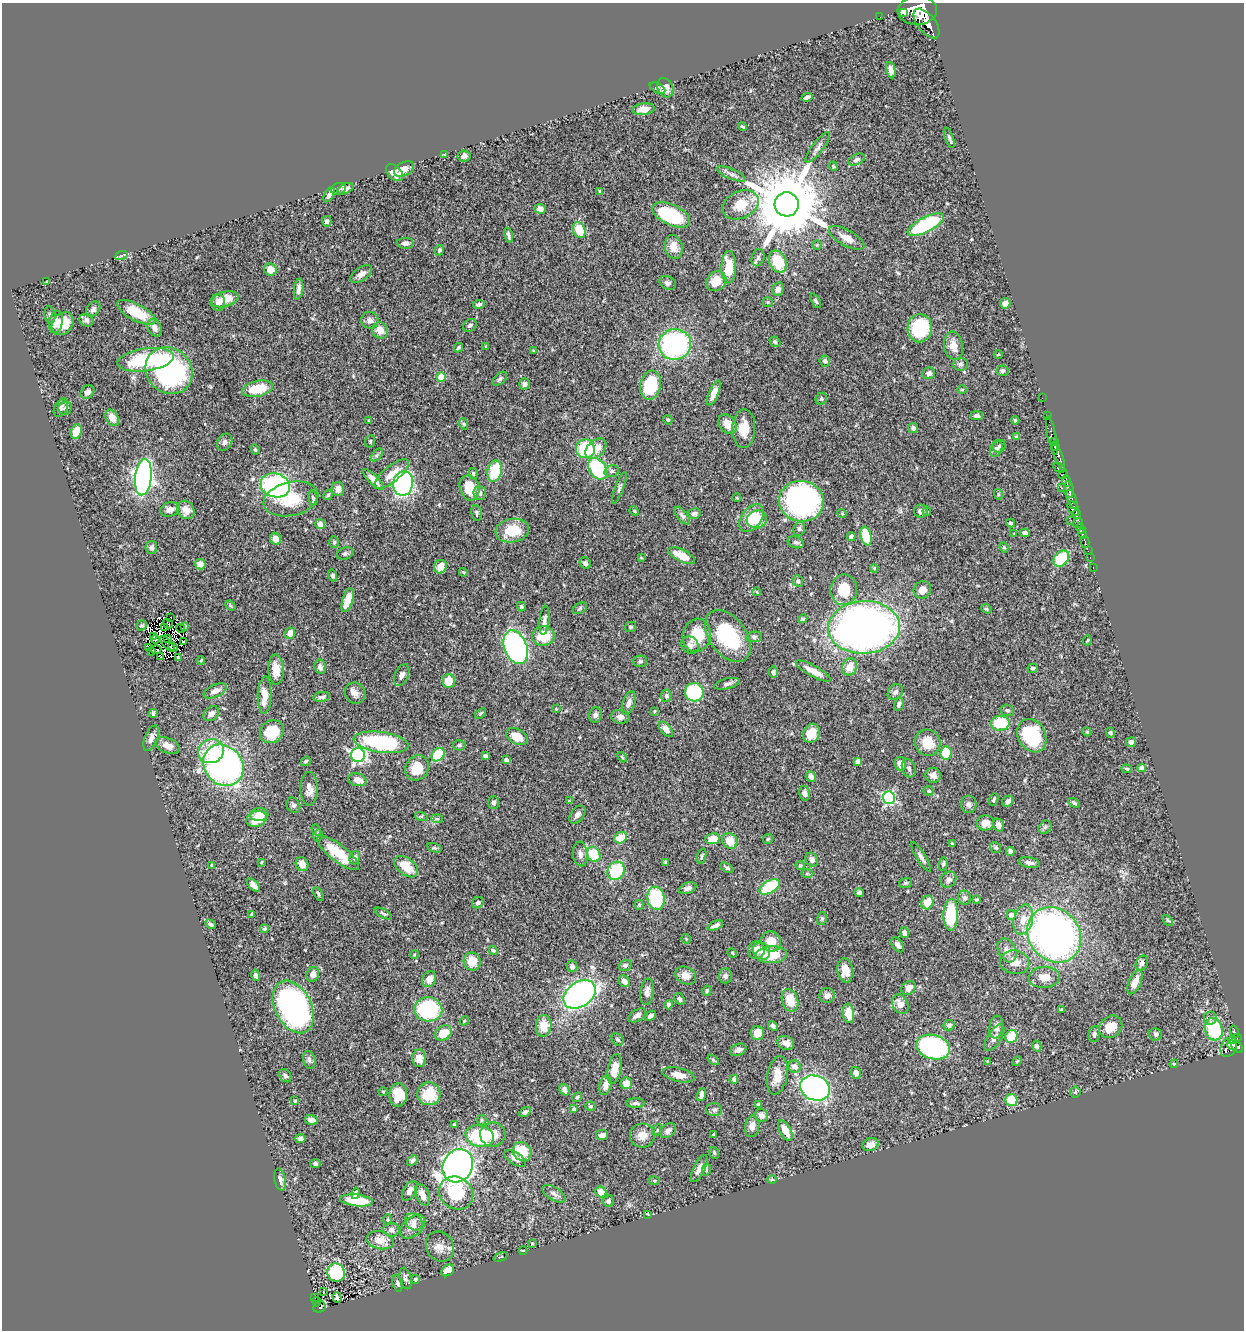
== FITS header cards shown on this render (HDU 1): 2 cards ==
NAXIS1  =                 1242
NAXIS2  =                 1328

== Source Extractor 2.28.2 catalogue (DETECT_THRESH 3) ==
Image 1242 x 1328 px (HDU 1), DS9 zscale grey, 1 PNG px = 1 image px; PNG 1246 x 1332 px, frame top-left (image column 1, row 1328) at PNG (2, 3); each listed source drawn as its Kron ellipse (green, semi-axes under 4 px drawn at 4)
Background 0.57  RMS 0.021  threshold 0.0632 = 3 sigma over >= 5 px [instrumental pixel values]
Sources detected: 512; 5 with non-positive FLUX_AUTO (blend fragments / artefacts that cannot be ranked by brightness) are neither listed nor drawn; of the other 507, the 500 brightest by FLUX_AUTO listed and drawn (7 fainter detections omitted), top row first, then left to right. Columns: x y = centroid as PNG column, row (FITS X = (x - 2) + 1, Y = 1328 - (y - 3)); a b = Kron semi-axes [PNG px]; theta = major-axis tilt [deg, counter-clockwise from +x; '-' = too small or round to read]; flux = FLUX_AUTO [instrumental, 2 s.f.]
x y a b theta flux
917 10 20 14 4 4300
903 13 3 2 - 170
880 17 2 2 - 5.7
927 23 17 9 -52 1900
891 70 8 4 -80 6.4
657 88 8 4 -29 3.2
665 88 10 7 -63 14
807 97 5 3 - 3.8
644 109 11 5 7 12
742 127 4 3 - 1.6
949 138 11 4 -70 3.5
818 147 18 5 52 5.9
445 154 3 2 - 0.87
464 156 6 5 - 4
857 159 9 5 24 3.7
833 166 5 3 - 1.4
404 169 10 6 25 9
394 173 10 6 -44 12
731 174 16 5 -23 5.9
339 189 7 5 20 3.9
346 189 8 5 25 6.3
599 191 3 3 - 1.3
329 195 8 4 61 5.8
787 204 12 12 - 17000
741 205 19 13 26 27
540 209 6 5 - 7.4
671 215 20 10 -25 100
327 221 5 4 - 3.3
926 225 20 7 27 130
579 230 8 6 -68 33
509 235 8 3 -74 3.6
847 238 20 8 -29 16
405 243 8 5 2 6.4
817 245 4 4 - 1.5
674 247 12 9 -78 14
439 250 5 4 - 2.8
121 256 6 4 19 1.9
758 258 9 6 72 4.2
778 262 11 8 -65 52
729 267 16 7 89 35
270 270 6 6 - 17
361 274 12 6 34 7.7
47 281 4 2 - 1.3
716 281 10 9 - 22
668 283 9 6 -25 4.6
299 289 10 4 82 7.1
778 289 7 5 75 6.8
225 299 14 7 15 22
816 301 8 4 -62 2.9
218 302 8 7 - 6.7
768 302 5 5 - 1.9
1005 303 5 5 - 8.9
479 304 6 4 7 3
93 309 8 6 52 4.4
136 312 21 8 -27 32
50 315 8 5 -81 3
86 320 7 6 - 5.6
370 320 9 8 - 6.9
56 322 11 6 79 13
63 324 12 10 48 29
470 325 7 6 - 4.4
155 328 9 6 -66 7.5
920 328 14 12 85 100
380 330 8 7 - 15
775 342 6 4 -42 2.8
675 344 16 15 - 220
486 346 4 4 - 1.2
953 346 14 9 -80 15
458 348 5 3 - 2.2
533 351 3 3 - 1.5
998 354 4 3 - 1.3
146 360 28 11 8 99
825 361 5 5 - 3.9
960 364 7 6 - 3.6
169 371 25 22 -45 260
1003 371 6 5 - 3.5
929 373 6 6 - 4.7
441 377 4 4 - 38
500 379 8 5 45 3.2
524 384 6 5 - 4.6
651 385 14 10 78 89
258 389 15 8 13 39
962 390 4 3 - 1.2
87 392 7 6 - 5.8
714 393 13 5 67 15
1042 398 2 2 - 6.7
821 399 6 5 - 2.4
61 408 10 6 60 4.8
65 408 7 6 - 3.5
1047 415 3 2 - 11
977 416 6 4 0 3.7
112 418 9 6 -62 12
369 420 4 3 - 1.2
668 420 5 4 - 1.9
1015 420 4 4 - 1.9
464 424 6 3 -71 1.5
727 424 11 8 -50 18
913 428 5 5 - 3.8
744 429 19 11 88 24
76 431 7 5 71 26
1052 435 20 3 -78 110
1016 437 4 4 - 1.4
370 441 6 4 71 2
1054 441 3 3 - 120
225 442 9 7 57 4.6
999 446 7 5 43 2.9
1055 446 5 4 - 470
996 448 9 5 71 4
255 449 5 4 - 2.3
585 449 9 9 - 74
596 449 12 8 43 23
377 455 7 4 54 2.9
1059 456 13 4 -71 460
1059 468 6 3 -29 130
598 469 12 8 -54 120
495 471 11 7 79 58
612 471 7 5 16 3.3
473 473 5 4 - 2.1
391 474 21 8 39 18
1063 475 5 3 - 130
143 477 18 8 84 620
373 480 14 5 -45 11
1066 481 6 3 -73 200
403 483 12 10 78 290
275 485 15 12 -16 240
469 488 13 9 -72 32
619 488 17 4 69 3.6
1061 488 2 2 - 41
338 489 7 6 - 9.4
1069 490 8 5 -85 210
480 493 7 6 - 5.5
998 494 5 3 - 1.8
328 495 5 4 - 2.1
313 498 7 4 -79 3.1
737 498 4 3 - 1
291 499 28 17 13 52
1072 499 10 3 -69 160
801 501 22 20 -11 350
1073 508 8 5 -56 570
170 509 10 7 14 7.3
186 510 10 8 -53 13
634 511 5 4 - 1.5
921 511 6 6 - 5.3
927 511 4 3 - 1.8
476 513 8 5 -80 2.7
694 513 6 5 - 4.1
842 513 4 4 - 1.7
1076 514 4 3 - 160
682 516 10 5 -51 4.1
752 518 15 10 53 33
757 519 10 9 - 26
1071 520 2 2 - 17
1010 523 4 3 - 2.7
1078 523 5 3 - 280
320 524 5 5 - 10
1081 528 5 3 - 220
799 529 7 5 73 3.2
512 530 17 12 8 39
1014 533 3 3 - 1
1025 533 5 4 - 6.5
1082 534 5 3 - 220
851 536 4 4 - 6.5
866 536 10 5 -74 51
275 539 6 5 - 11
334 542 6 5 - 2.2
796 542 8 5 -19 3.3
1085 542 6 3 -75 89
151 547 6 6 - 4.4
1004 547 5 3 - 2
1088 551 2 2 - 4.1
345 554 8 6 19 3.9
682 556 14 6 -26 25
641 558 3 2 - 1
1090 558 3 2 - 12
1061 559 9 6 48 66
585 563 6 5 - 3.5
200 564 5 5 - 8.1
440 567 7 6 - 15
874 568 4 4 - 1.3
1093 568 3 2 - 8.5
463 572 4 3 - 1.3
333 575 6 4 -71 3.3
798 581 6 5 - 2.8
844 590 15 13 82 40
922 590 9 8 - 13
757 592 4 2 - 1
348 600 12 5 73 25
230 606 6 3 -42 1.9
521 607 4 4 - 2
580 608 8 5 31 2.5
986 609 5 4 - 2.3
170 617 2 2 - 1.7
803 619 5 4 - 2.8
544 620 14 5 84 6.1
168 623 5 2 - 1.6
142 625 5 5 - 1.8
184 626 4 3 - 2.5
164 627 2 2 - 1.1
631 627 5 5 - 2.2
864 627 36 26 3 890
181 629 4 2 - 1.4
290 633 6 5 - 14
697 635 17 14 76 38
153 636 3 2 - 1.3
543 636 11 9 10 39
728 636 29 18 -54 90
754 637 8 5 11 3.1
155 639 4 3 - 3.3
167 639 3 2 - 1.1
1088 640 5 3 - 1.2
184 642 4 2 - 2.5
168 644 9 2 -48 2.8
690 645 9 8 - 5.9
173 647 5 2 - 0.98
516 647 18 11 -68 300
149 648 2 2 - 1.4
156 650 5 2 - 1.7
151 651 3 3 - 2.9
160 657 3 2 - 1.7
178 657 3 2 - 1.4
201 660 4 4 - 1.5
640 661 7 5 1 2.7
320 667 7 5 -80 5.5
850 667 9 7 64 18
1032 668 5 4 - 2.5
276 670 15 7 -87 16
813 671 19 5 -28 16
773 672 5 4 - 3.2
402 675 11 6 65 6
449 681 7 6 - 23
727 684 13 5 14 4.8
215 691 12 6 24 9
694 692 9 9 - 120
895 692 8 6 46 5.3
355 693 11 10 - 9.1
265 695 19 7 88 20
666 696 6 5 - 3.1
322 697 8 5 9 3.7
629 703 12 6 70 7.2
899 704 6 4 75 4.1
556 709 3 3 - 0.99
1007 710 6 5 - 3.4
654 711 3 3 - 1.2
153 713 4 3 - 2.9
481 713 6 4 37 2
211 714 9 6 41 5.9
595 715 8 6 76 4.2
620 717 9 6 -9 7.2
1000 723 9 7 4 59
666 729 9 5 -52 9.6
272 732 12 11 - 43
1087 732 4 3 - 1.3
811 733 10 8 63 22
1110 733 5 4 - 2
1032 736 17 13 -62 120
517 737 11 7 -28 23
151 738 13 6 68 7.5
381 742 27 10 -8 150
1131 742 5 5 - 5.4
928 743 13 12 - 27
459 745 6 5 - 3.1
168 746 12 7 -23 13
211 751 13 11 28 34
946 753 6 5 - 53
358 755 7 7 - 330
438 755 7 5 48 57
485 756 4 4 - 4
622 757 6 3 -46 1.6
506 760 4 3 - 3.9
306 761 5 4 - 2.6
858 762 4 4 - 11
900 764 7 5 -80 13
223 765 22 19 -48 460
417 768 13 11 55 29
909 768 9 6 -71 4.4
1142 768 4 4 - 17
1127 769 5 4 - 2.2
933 775 7 7 - 9.5
811 777 6 5 - 6.3
357 780 9 6 -15 14
309 789 17 8 89 11
928 791 5 4 - 2.7
804 793 7 5 -77 6.2
889 798 6 6 - 210
994 800 6 3 69 2.4
569 801 4 3 - 1
1008 801 6 5 - 5.1
493 802 7 5 88 4.4
1074 803 6 4 -33 2.7
969 804 9 8 - 5.5
293 805 8 6 -62 3.9
259 814 9 6 3 12
577 815 10 6 52 6.6
421 816 6 4 -17 1.9
256 819 10 7 19 29
437 819 6 3 -2 1.7
985 823 9 7 7 11
998 825 6 5 - 8.4
1045 827 7 5 45 3
316 830 6 4 -61 2
318 835 6 4 75 2.2
621 838 6 5 - 25
713 839 7 5 8 25
768 839 5 5 - 2.1
730 841 8 7 - 25
952 844 4 3 - 1.6
434 848 7 4 -18 2.2
996 848 6 5 - 2.6
1010 852 4 4 - 6.2
338 853 26 8 -38 48
580 854 12 7 -85 7.5
594 854 8 6 -64 44
702 856 8 3 73 2
921 857 17 4 -58 5.9
355 858 7 5 74 3.7
812 859 7 6 - 7
261 862 3 3 - 1.1
665 862 4 3 - 2.1
1029 863 10 5 -11 5.9
302 864 7 6 - 13
943 864 6 4 80 2.6
212 865 3 3 - 1.9
800 865 4 4 - 1.4
406 867 14 8 -38 28
727 868 7 3 -31 2.8
616 871 9 8 - 77
807 873 6 4 1 1.7
949 879 8 7 - 6.1
905 883 6 5 - 2.3
253 885 8 4 -46 8
770 887 11 6 30 84
688 888 9 5 21 5.2
859 893 5 4 - 3.4
318 894 8 3 -61 2.2
656 898 11 8 -81 88
965 898 7 6 - 4.8
977 900 4 4 - 2
927 902 7 6 - 26
478 903 6 5 - 4.1
639 905 5 4 - 1.8
383 913 9 3 -28 2.2
252 914 3 2 - 1.7
951 915 16 7 88 77
1011 915 5 4 - 12
822 918 6 5 - 2.4
1023 919 15 9 75 20
1168 920 6 4 -45 1.8
210 924 6 4 -29 3.5
715 925 8 4 24 5.7
264 929 4 4 - 2.6
904 933 5 4 - 5.1
1054 935 29 25 -50 720
686 939 5 5 - 1.4
771 941 10 9 - 20
898 945 8 5 -54 5.9
493 950 4 4 - 2
756 950 9 8 - 15
1007 950 13 8 -63 8.2
762 951 9 7 -44 11
732 953 5 4 - 1.4
414 955 4 3 - 1.2
772 955 15 8 3 34
472 961 9 8 - 22
1015 962 15 12 -12 14
1142 963 8 5 63 5.6
625 965 6 5 - 3.4
572 966 6 5 - 5.3
845 970 12 8 -82 17
313 974 7 6 - 6.3
256 975 5 4 - 4.5
686 975 11 8 -28 12
725 976 7 6 - 4.6
1044 977 16 10 5 17
429 979 8 6 59 12
624 981 6 5 - 6
1135 982 13 6 67 17
909 988 8 6 47 7.5
707 991 5 4 - 2.5
647 992 13 6 83 8.1
579 994 18 12 35 450
827 996 7 7 - 6.9
680 999 6 4 -63 3.2
790 1000 11 8 -74 29
900 1004 10 7 -60 11
668 1005 4 4 - 3.1
293 1007 28 18 -63 310
428 1009 14 12 -4 130
1061 1010 3 3 - 1.7
848 1013 10 5 -82 23
637 1015 10 5 31 6.3
651 1016 6 4 43 5.7
1210 1018 6 6 - 3.7
464 1021 5 3 - 1.5
949 1025 5 5 - 3.6
544 1026 11 8 88 26
773 1026 5 4 - 3.8
996 1027 11 7 82 8.4
1111 1027 12 10 41 25
1214 1029 11 8 -75 78
1234 1032 6 3 -71 82
443 1033 9 7 32 25
757 1033 7 6 - 18
1094 1034 8 6 77 4.1
1156 1034 6 6 - 3.1
1011 1036 7 6 - 37
994 1038 15 7 58 7.3
1235 1039 7 3 19 100
618 1040 7 5 -45 2.3
786 1043 8 6 -20 10
1232 1045 5 3 - 170
1037 1046 5 4 - 3.8
933 1047 17 12 -16 230
1229 1047 10 7 60 380
1237 1047 7 4 -47 190
738 1050 8 5 24 5.8
419 1058 9 6 -88 13
309 1060 9 6 -75 4.7
713 1060 6 4 -36 2.1
988 1061 3 2 - 1.1
1017 1061 6 3 45 1.4
1174 1064 4 3 - 1.4
794 1066 6 6 - 8.9
614 1069 15 6 79 18
856 1073 6 5 - 8.6
678 1075 16 7 -13 13
777 1075 19 10 79 21
285 1076 7 5 -52 3.1
734 1079 4 4 - 2.6
626 1083 5 5 - 13
605 1085 10 6 79 10
815 1088 15 12 -20 340
564 1090 6 4 -57 5.6
383 1092 4 4 - 1.5
1075 1092 6 5 - 1.9
429 1094 11 11 - 41
398 1095 11 9 87 26
701 1095 7 4 69 6.2
577 1097 5 4 - 1.7
1011 1100 6 6 - 42
295 1101 4 4 - 1.9
635 1103 9 5 0 3.9
758 1104 3 3 - 3
590 1106 5 4 - 1.9
574 1109 4 3 - 3.5
714 1110 8 6 1 4.1
525 1112 6 4 32 3.6
761 1115 7 6 - 6.6
311 1120 7 4 -15 6
482 1120 5 4 - 2.1
455 1125 3 3 - 2.3
752 1126 11 7 82 8.8
657 1130 6 4 62 2
785 1130 11 5 -61 16
668 1131 9 6 37 6.5
493 1135 12 12 - 19
602 1135 6 5 - 7.2
642 1135 12 12 - 14
714 1135 3 3 - 3.1
480 1136 14 10 -16 100
300 1138 5 4 - 4.5
870 1145 8 6 17 10
522 1152 10 8 -52 39
714 1153 6 4 -71 2.2
515 1158 12 6 -33 7.8
412 1160 6 4 42 3.6
315 1163 5 4 - 3.4
458 1166 17 14 62 1100
699 1169 15 6 64 9.4
706 1170 6 4 79 1.8
280 1179 11 5 -78 6
772 1180 5 3 - 1.3
654 1181 5 3 - 1.6
410 1191 11 6 58 8
601 1192 6 5 - 17
355 1193 6 4 77 3.1
456 1193 18 16 -35 60
554 1194 13 6 -31 6.2
422 1195 11 6 -66 12
357 1200 16 6 -7 46
608 1201 6 5 - 3.8
648 1214 3 2 - 1.2
388 1220 5 4 - 1.3
414 1222 9 7 -43 7.2
413 1227 14 9 40 13
391 1230 8 7 - 6
380 1240 14 9 -13 18
532 1243 4 3 - 1.1
440 1247 16 13 -61 14
523 1250 4 3 - 0.89
501 1257 7 3 22 1.1
448 1270 7 5 36 19
336 1273 9 8 - 92
406 1278 11 5 -77 4.1
415 1279 4 4 - 2
398 1283 8 5 -76 2.9
323 1292 3 3 - 1.8
337 1297 5 4 - 3.4
315 1298 3 2 - 6.9
317 1302 4 3 - 22
319 1307 6 5 - 77
At the frame edge (FLAGS 8, measured only in part): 1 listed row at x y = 917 10
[7 fainter detections neither listed nor drawn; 5 non-positive-flux detections neither listed nor drawn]